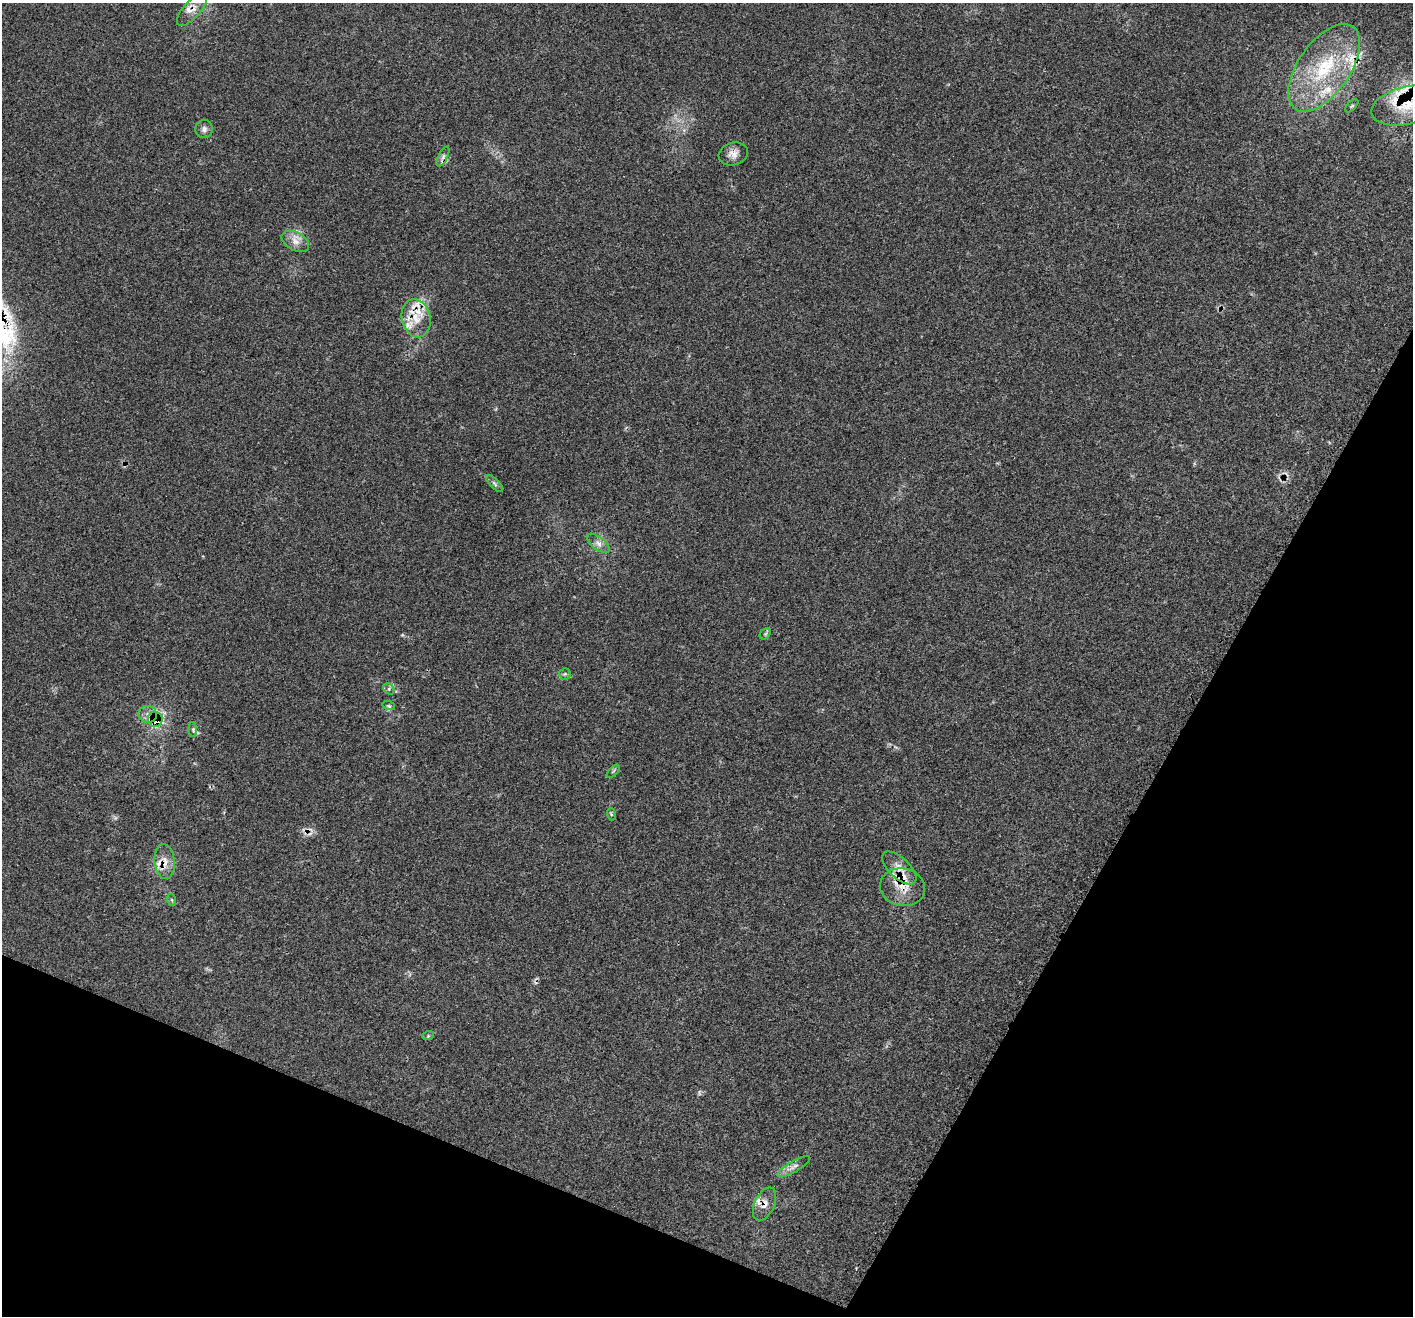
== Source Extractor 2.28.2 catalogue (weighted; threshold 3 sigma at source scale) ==
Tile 15 of 4 x 4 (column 3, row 4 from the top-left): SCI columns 2850-4260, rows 306-1619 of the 5693 x 5706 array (HDU 1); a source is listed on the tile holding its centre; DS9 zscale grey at full resolution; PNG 1415 x 1318 px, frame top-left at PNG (2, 3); each listed source drawn as its Kron ellipse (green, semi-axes under 4 px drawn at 4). Shown black and unused: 24% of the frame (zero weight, under 3 of 4 exposures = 2% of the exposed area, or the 3 px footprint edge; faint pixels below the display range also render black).
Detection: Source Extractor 2.28.2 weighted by HDU 2 'WHT'; one run over the whole footprint, this tile lists its part. Background 0.0705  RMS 0.0055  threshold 0.0249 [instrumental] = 3 sigma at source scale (4.5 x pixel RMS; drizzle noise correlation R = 1.50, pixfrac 1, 0.05/0.05 arcsec/px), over >= 5 px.
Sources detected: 40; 2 cosmic-ray / hot-pixel residue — neither listed nor drawn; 11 inside a brighter listed object's ellipse — not listed separately; the other 27 listed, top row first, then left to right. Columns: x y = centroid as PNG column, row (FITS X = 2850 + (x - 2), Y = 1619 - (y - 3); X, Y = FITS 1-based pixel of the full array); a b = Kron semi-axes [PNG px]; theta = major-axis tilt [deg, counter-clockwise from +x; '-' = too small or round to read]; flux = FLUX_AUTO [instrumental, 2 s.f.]
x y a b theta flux
192 9 21 8 48 5.4
1324 68 50 26 55 46
1407 105 36 18 14 22
1352 106 8 3 45 0.67
204 129 9 8 - 2.2
733 154 15 11 17 4.1
443 157 11 4 64 1.8
295 241 15 9 -28 4.7
416 318 19 14 -76 11
495 484 11 4 -46 1.4
598 543 13 6 -38 2.7
765 634 6 4 46 0.9
565 674 6 5 - 1
389 689 6 5 - 1
389 706 6 4 -18 0.8
148 714 9 8 - 3
155 719 7 7 - 24
193 730 7 4 -89 0.92
613 771 8 3 45 0.81
611 814 6 4 -72 0.61
165 861 17 10 -84 5.8
899 868 21 10 -43 6.8
903 887 23 18 -13 12
172 900 6 4 -71 0.64
428 1036 6 4 18 0.58
794 1167 18 5 30 2.8
764 1204 17 10 65 4.6
Overlapping masked pixels (flux is a lower limit): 11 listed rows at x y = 192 9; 1324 68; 1407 105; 443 157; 416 318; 148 714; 155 719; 165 861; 899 868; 903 887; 764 1204
Isophote crosses this tile's border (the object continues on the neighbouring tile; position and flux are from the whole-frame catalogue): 1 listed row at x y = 1407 105